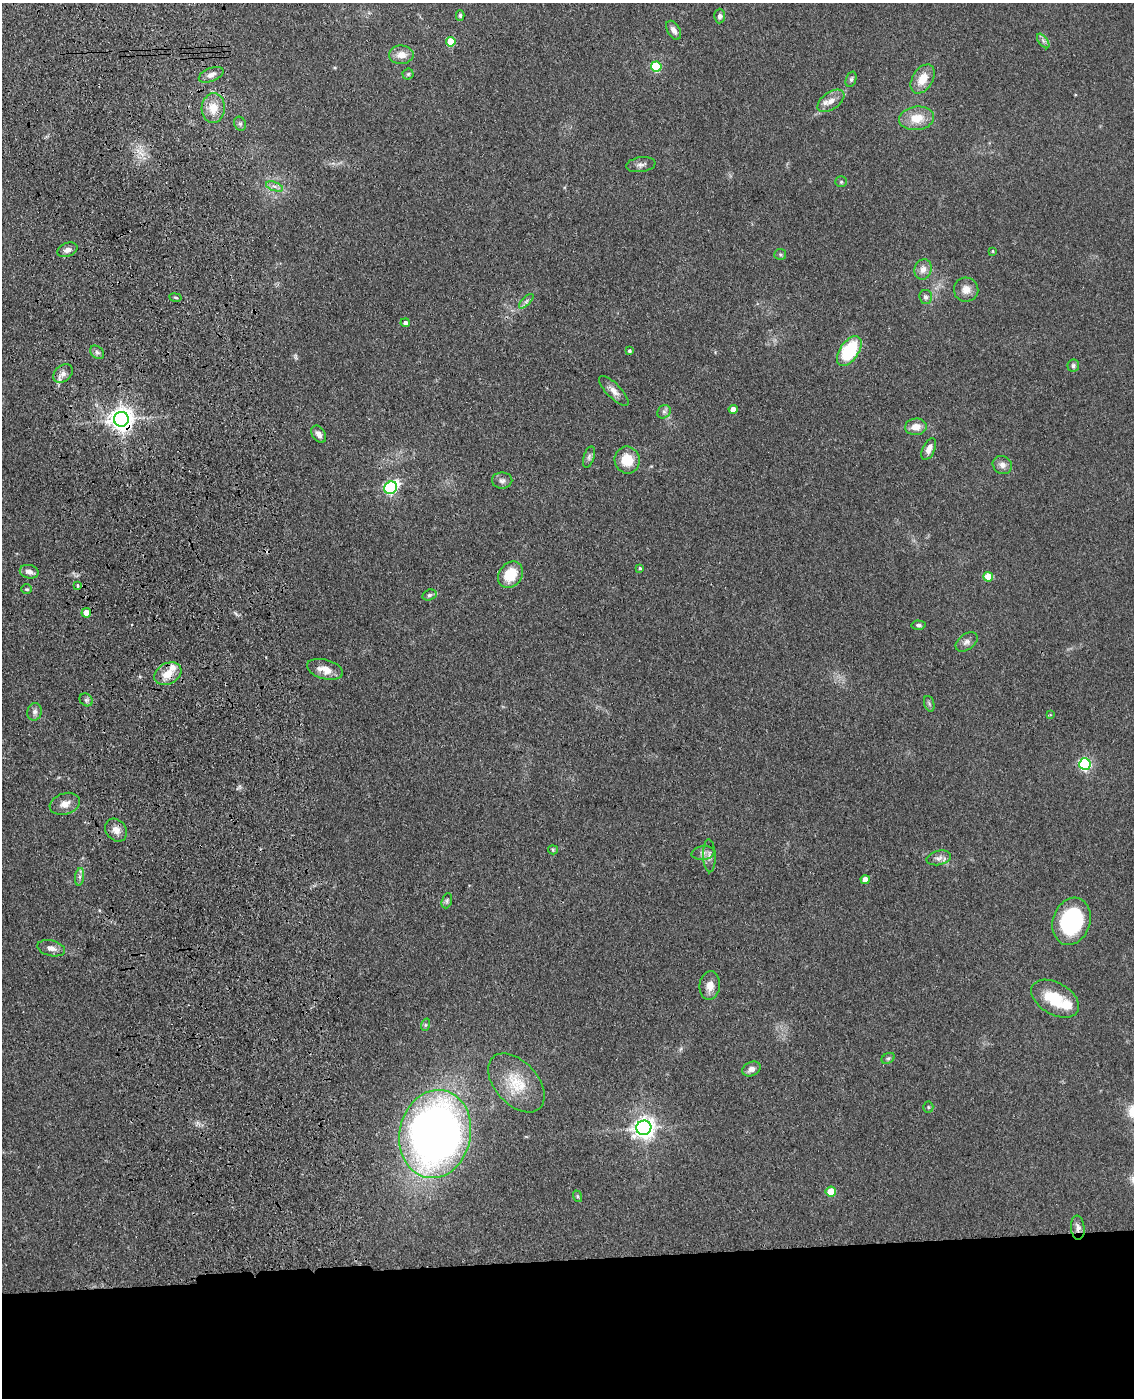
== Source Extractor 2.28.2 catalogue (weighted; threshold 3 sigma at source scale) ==
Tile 11 of 4 x 3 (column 3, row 3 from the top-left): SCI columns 2379-3510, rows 151-1546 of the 4757 x 4590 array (HDU 1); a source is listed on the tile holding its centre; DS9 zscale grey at full resolution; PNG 1136 x 1400 px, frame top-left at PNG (2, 3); each listed source drawn as its Kron ellipse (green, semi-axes under 4 px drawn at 4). Shown black and unused: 10% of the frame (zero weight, under 3 of 4 exposures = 6% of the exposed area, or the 3 px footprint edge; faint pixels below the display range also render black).
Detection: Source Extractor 2.28.2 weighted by HDU 2 'WHT'; one run over the whole footprint, this tile lists its part. Background 0.0701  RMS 0.006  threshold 0.0271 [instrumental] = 3 sigma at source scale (4.5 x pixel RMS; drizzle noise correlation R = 1.50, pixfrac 1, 0.05/0.05 arcsec/px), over >= 5 px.
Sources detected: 86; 2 inside a brighter listed object's ellipse — not listed separately; the other 84 listed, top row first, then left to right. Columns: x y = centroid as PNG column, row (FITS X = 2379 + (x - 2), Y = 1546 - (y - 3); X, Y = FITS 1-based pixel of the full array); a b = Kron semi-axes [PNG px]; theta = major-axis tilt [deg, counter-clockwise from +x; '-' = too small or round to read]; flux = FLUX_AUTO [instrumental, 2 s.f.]
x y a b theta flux
460 15 5 4 - 1
720 16 7 5 88 2.2
674 30 10 6 -59 3.2
1043 41 8 4 -53 1.6
451 42 5 5 - 17
401 55 12 9 2 6.1
656 67 5 5 - 40
408 74 5 5 - 1
211 75 13 6 22 3.3
851 79 8 5 70 1.3
923 79 16 10 58 9.8
831 101 15 8 35 5.3
213 108 15 11 85 9.4
917 118 17 12 7 11
240 124 7 5 -67 1.4
641 165 15 7 8 2.8
841 182 5 5 - 0.96
274 186 9 4 -19 1.9
67 250 10 6 22 2.9
993 251 4 4 - 0.59
780 254 6 5 - 1.1
923 269 10 8 72 4.2
966 290 12 12 - 5.4
926 297 7 6 - 1.9
175 298 6 3 -10 0.74
526 301 9 3 46 1.5
405 323 4 4 - 2.2
629 351 4 4 - 1.1
849 351 17 9 55 43
97 352 8 6 -41 1.7
1073 366 6 6 - 1.4
63 374 11 7 39 3.7
614 391 20 7 -46 4.3
733 409 4 4 - 5.5
664 412 7 6 - 1.7
121 419 7 7 - 520
916 427 11 8 5 6.2
319 434 9 6 -56 2.8
929 449 11 6 66 4.4
589 457 11 5 72 1.8
627 460 13 12 - 14
1002 465 10 9 - 3.4
502 480 10 8 0 2.4
391 488 7 6 - 100
640 568 3 3 - 0.89
29 572 9 6 -14 3.8
510 575 14 11 53 16
988 577 5 5 - 16
77 585 4 3 - 1.5
27 589 5 4 - 0.83
429 595 7 5 18 1.4
86 613 5 4 - 8.4
919 625 7 4 -3 1.3
966 642 12 8 36 2.8
325 669 18 9 -15 7.2
168 674 14 10 30 9.3
86 700 7 6 - 1.5
929 704 8 5 -70 1.2
35 712 9 7 75 2.2
1050 715 4 3 - 0.65
1085 764 6 5 - 87
65 804 15 10 18 5.2
116 830 12 10 -50 5
553 850 5 4 - 0.71
703 853 11 6 7 2.6
709 856 16 6 -88 3
939 858 12 7 12 2.9
80 877 9 4 82 1.8
865 880 4 4 - 8.3
447 901 8 5 72 1.2
1072 921 24 18 71 57
51 948 14 7 -13 3.7
710 986 14 10 83 6
1055 999 26 16 -30 22
425 1025 6 4 71 0.85
888 1058 7 5 29 1.2
751 1069 9 7 26 3.6
516 1083 35 21 -48 20
928 1107 5 5 - 0.82
644 1128 7 7 - 390
435 1134 44 35 78 430
831 1192 5 5 - 17
577 1196 6 4 -72 0.73
1078 1228 12 7 -84 3
Overlapping masked pixels (flux is a lower limit): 4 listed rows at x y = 121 419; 86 613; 168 674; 1078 1228